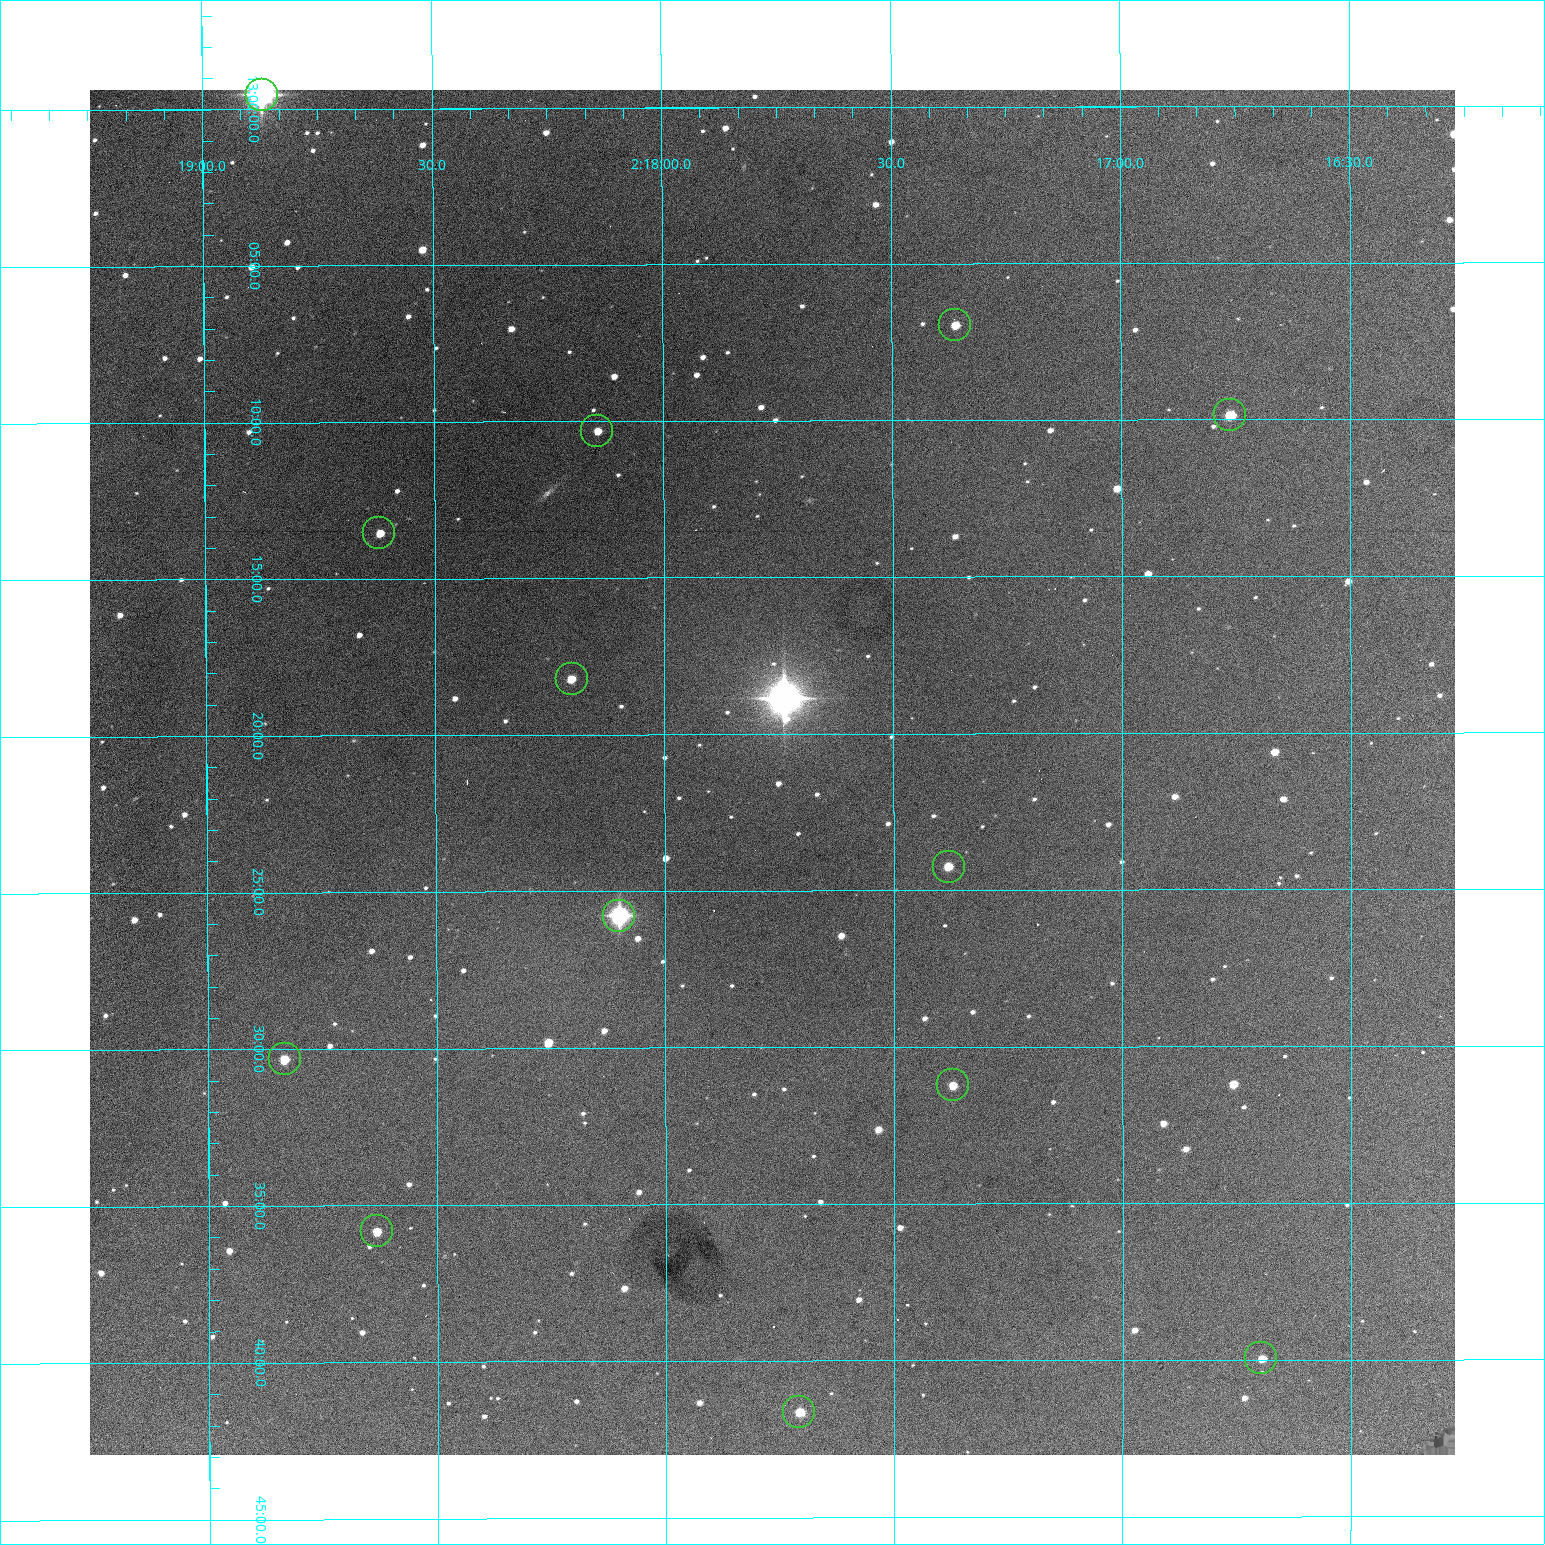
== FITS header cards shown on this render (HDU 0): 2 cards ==
NAXIS1  =                 1365 /fastest changing axis
NAXIS2  =                 1365 /next to fastest changing axis

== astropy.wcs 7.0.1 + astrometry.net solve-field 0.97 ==
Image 1365 x 1365 px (HDU 0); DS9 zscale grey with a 90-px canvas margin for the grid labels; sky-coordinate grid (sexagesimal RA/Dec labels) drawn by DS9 from the SOLVED WCS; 13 Tycho-2 reference stars matched to detected sources circled (green)
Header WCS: RA---TAN-SIP/DEC--TAN-SIP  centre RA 02:17:46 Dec +13:21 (34.44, +13.35 deg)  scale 1.91 arcsec/px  FOV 43.5' x 43.6'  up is -180 deg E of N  parity flipped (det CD > 0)
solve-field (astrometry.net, Tycho-2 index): VERIFIED the header's WCS against the Tycho-2 star catalogue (verified at 3 index scales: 11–13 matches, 0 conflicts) and refined it, rather than solving blind
Solved WCS: RA---TAN-SIP/DEC--TAN-SIP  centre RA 02:17:46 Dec +13:21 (34.44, +13.35 deg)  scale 1.91 arcsec/px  FOV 43.5' x 43.6'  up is -180 deg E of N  parity flipped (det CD > 0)
The solver's refit moves the header's centre by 0.18 arcsec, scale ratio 1.001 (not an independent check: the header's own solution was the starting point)
Tycho-2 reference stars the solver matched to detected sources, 13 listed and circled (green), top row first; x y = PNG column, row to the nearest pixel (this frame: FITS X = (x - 90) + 1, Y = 1365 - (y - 90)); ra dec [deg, ICRS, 3 dp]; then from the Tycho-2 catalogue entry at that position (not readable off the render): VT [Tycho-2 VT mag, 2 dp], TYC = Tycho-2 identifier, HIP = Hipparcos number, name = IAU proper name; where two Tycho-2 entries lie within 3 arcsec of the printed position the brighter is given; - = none
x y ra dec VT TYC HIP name
262 95 34.717 +12.992 7.01 637-807-1 10784 -
955 325 34.341 +13.116 11.78 637-767-1 - -
1230 415 34.191 +13.165 10.78 637-980-1 - -
597 431 34.536 +13.172 12.67 637-944-1 - -
379 533 34.655 +13.226 12.20 637-883-1 - -
572 679 34.551 +13.304 11.62 637-695-1 - -
949 867 34.345 +13.404 11.61 637-1245-1 - -
619 916 34.525 +13.430 7.86 637-948-1 10730 -
285 1059 34.708 +13.505 11.14 637-18-1 - -
953 1085 34.343 +13.520 12.11 637-855-1 - -
377 1231 34.658 +13.597 11.37 637-890-1 - -
1261 1358 34.174 +13.666 12.36 637-601-1 - -
799 1412 34.427 +13.694 11.59 637-1123-1 - -